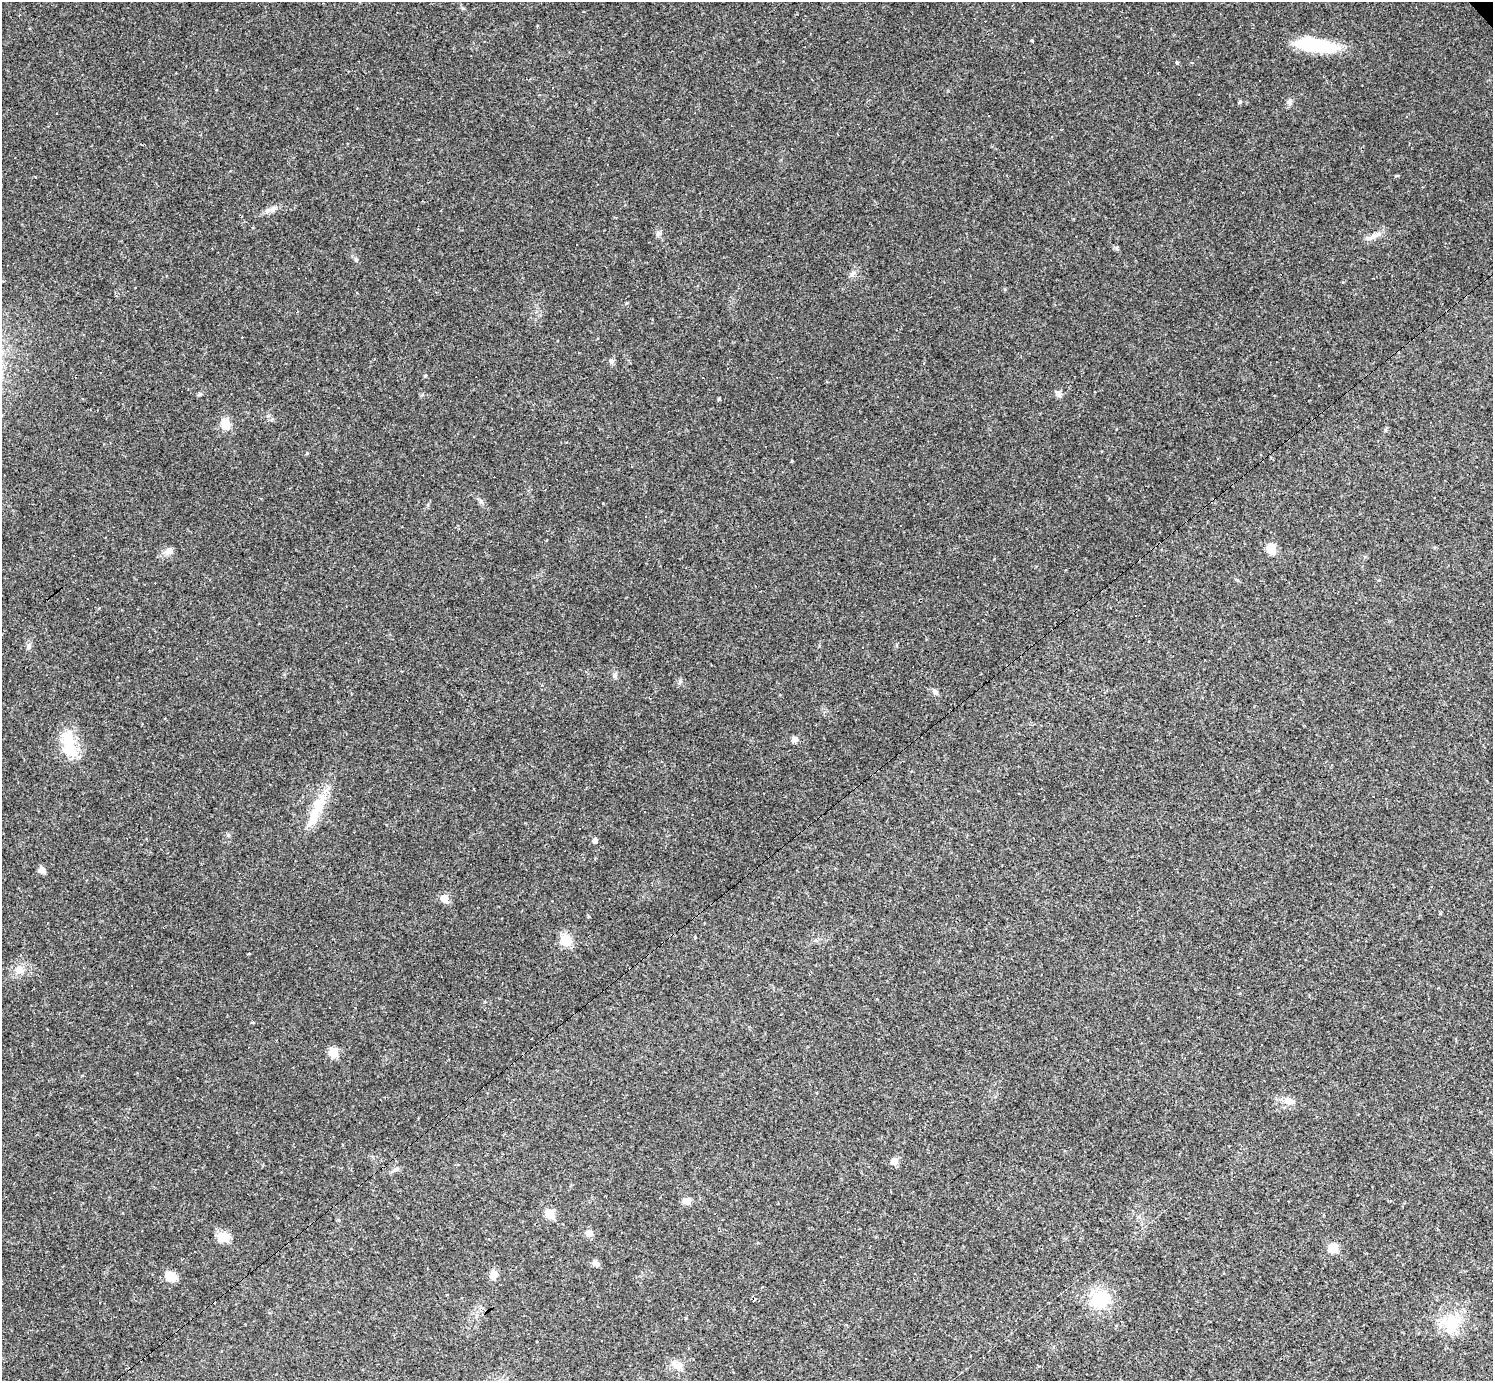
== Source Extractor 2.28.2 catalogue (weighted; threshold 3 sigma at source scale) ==
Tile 7 of 4 x 4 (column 3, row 2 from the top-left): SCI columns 2982-4472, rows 3051-4429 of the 5962 x 5960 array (HDU 1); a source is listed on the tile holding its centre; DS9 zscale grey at full resolution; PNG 1495 x 1383 px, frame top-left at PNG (2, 2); no overlay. Shown black and unused: <1% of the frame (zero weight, under 2 of 3 exposures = <1% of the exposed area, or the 3 px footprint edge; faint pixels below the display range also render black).
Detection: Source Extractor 2.28.2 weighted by HDU 2 'WHT'; one run over the whole footprint, this tile lists its part. Background 0.0346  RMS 0.0055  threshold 0.0246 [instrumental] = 3 sigma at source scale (4.5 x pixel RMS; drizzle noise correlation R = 1.50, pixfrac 1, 0.05/0.05 arcsec/px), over >= 5 px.
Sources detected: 94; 3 inside a brighter object's white glare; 34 cosmic-ray / hot-pixel residue — not listed; the other 57 listed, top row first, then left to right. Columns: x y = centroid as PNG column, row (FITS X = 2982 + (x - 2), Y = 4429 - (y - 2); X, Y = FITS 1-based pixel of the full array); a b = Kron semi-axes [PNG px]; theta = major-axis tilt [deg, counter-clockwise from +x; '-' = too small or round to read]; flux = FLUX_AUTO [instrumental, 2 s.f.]
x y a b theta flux
1033 42 3 3 - 18
1315 45 49 14 -6 28
1177 63 3 3 - 1.1
1240 102 5 4 - 0.83
1290 102 7 4 90 1.2
988 115 3 3 - 1.6
1052 137 3 3 - 0.51
589 138 3 2 - 0.39
35 177 3 3 - 1.4
272 209 12 7 38 2.7
1374 235 23 5 22 3.6
649 242 3 2 - 0.32
135 287 2 2 - 0.38
242 337 3 2 - 0.34
611 361 7 6 - 1.4
425 376 5 4 - 0.7
1319 385 3 2 - 0.66
200 394 6 5 - 0.82
1059 394 10 6 -46 1.8
719 399 4 3 - 0.7
225 424 12 10 -86 6.5
1271 548 9 8 - 7.3
169 551 11 7 71 2.6
28 646 10 5 80 1.5
615 675 7 6 - 1.3
935 692 8 6 -25 1.6
68 738 25 18 -84 14
795 739 8 7 - 2.2
300 800 4 3 - 0.63
318 805 36 15 65 16
228 835 5 5 - 0.98
595 840 5 5 - 2.2
42 870 8 8 - 2.3
444 898 6 5 - 8.9
566 940 10 10 - 12
19 970 12 10 42 4.7
253 1023 4 3 - 0.74
276 1040 3 2 - 0.44
333 1052 6 5 - 16
293 1067 3 2 - 0.33
1288 1101 16 9 -12 4.5
894 1161 10 8 29 3.2
396 1169 10 5 23 1.5
687 1201 10 8 16 3.4
549 1213 6 5 - 19
589 1233 8 7 - 3.1
223 1237 15 13 4 6.7
1333 1248 7 6 - 13
596 1263 10 7 -45 2.1
493 1275 13 8 -90 3.2
171 1276 9 8 - 10
1100 1299 19 16 47 28
99 1303 3 3 - 6.5
1452 1323 24 23 - 18
601 1341 3 2 - 0.35
693 1359 3 2 - 0.36
677 1366 15 8 -20 4
Unlisted compact peaks at least as high as the median listed source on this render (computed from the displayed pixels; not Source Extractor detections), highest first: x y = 356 260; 307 453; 658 233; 481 501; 1117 248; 680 681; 792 461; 1396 176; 1237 580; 1379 580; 626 303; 603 503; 1005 289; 588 916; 268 416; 1385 430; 695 937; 422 394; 852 275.